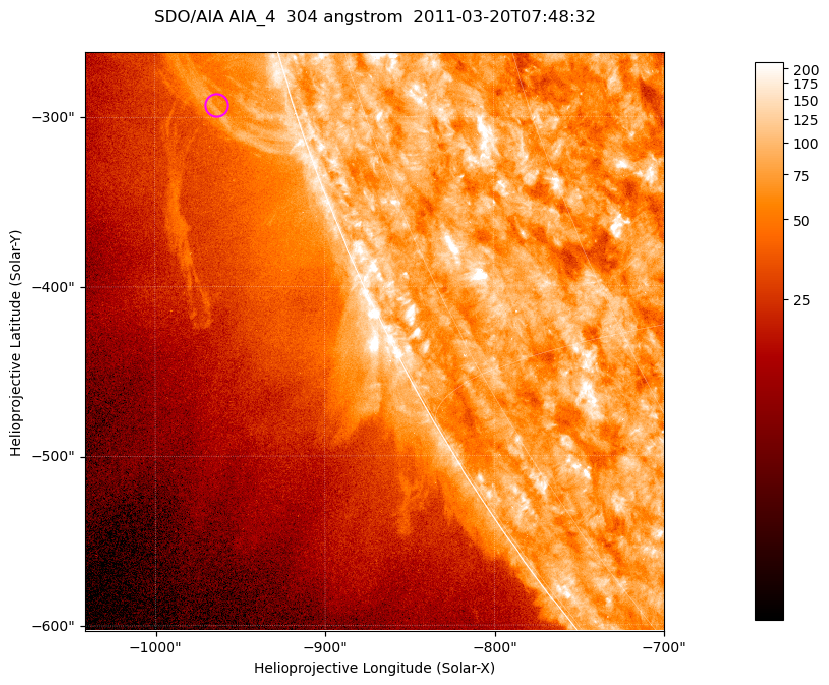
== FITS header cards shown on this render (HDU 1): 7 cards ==
TELESCOP= 'SDO/AIA '           / For AIA: SDO/AIA
INSTRUME= 'AIA_4   '           / For AIA: AIA_ATA1, AIA_ATA2, AIA_ATA3 or AIA_AT
WAVELNTH=                  304 / [angstrom] Wavelength
WAVEUNIT= 'angstrom'           / Wavelength unit: angstrom
DATE-OBS= '2011-03-20T07:48:32.124' / [ISO] Date when observation started; ISO 8
CTYPE1  = 'HPLN-TAN'           / CTYPE1; Typically HPLN
CTYPE2  = 'HPLT-TAN'           / CTYPE2; Typically HPLT

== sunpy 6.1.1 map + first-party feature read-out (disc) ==
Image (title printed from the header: SDO/AIA AIA_4  304 angstrom  2011-03-20T07:48:32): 569 x 569 px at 0.6 arcsec/px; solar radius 964 arcsec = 1605 px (partial field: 1.8% of the solar disc is inside the frame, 45% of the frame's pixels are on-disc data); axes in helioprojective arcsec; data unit not stated in the header (colour bar unlabelled)
Orientation: roll -0.132 deg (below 1 deg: not rotated)
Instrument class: DISC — disc imager (sunpy class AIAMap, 304 A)
Bright regions (active regions / flare kernels): reference = the on-disc median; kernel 5 px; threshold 5 sigma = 127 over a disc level ~79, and >= 1.15x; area >= 323 px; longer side >= 7 px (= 4.2 arcsec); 0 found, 0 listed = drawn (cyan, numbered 1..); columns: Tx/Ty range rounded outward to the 2 arcsec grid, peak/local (2 s.f.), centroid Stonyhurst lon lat
Off-limb structures (1.02-1.3 R_sun): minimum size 161 px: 4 found; the strongest spans PA ~105..110 deg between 1.02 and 1.07 R_sun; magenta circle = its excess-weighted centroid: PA ~105 deg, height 1.05 R_sun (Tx ~-964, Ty ~-292 arcsec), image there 1.6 x the reference